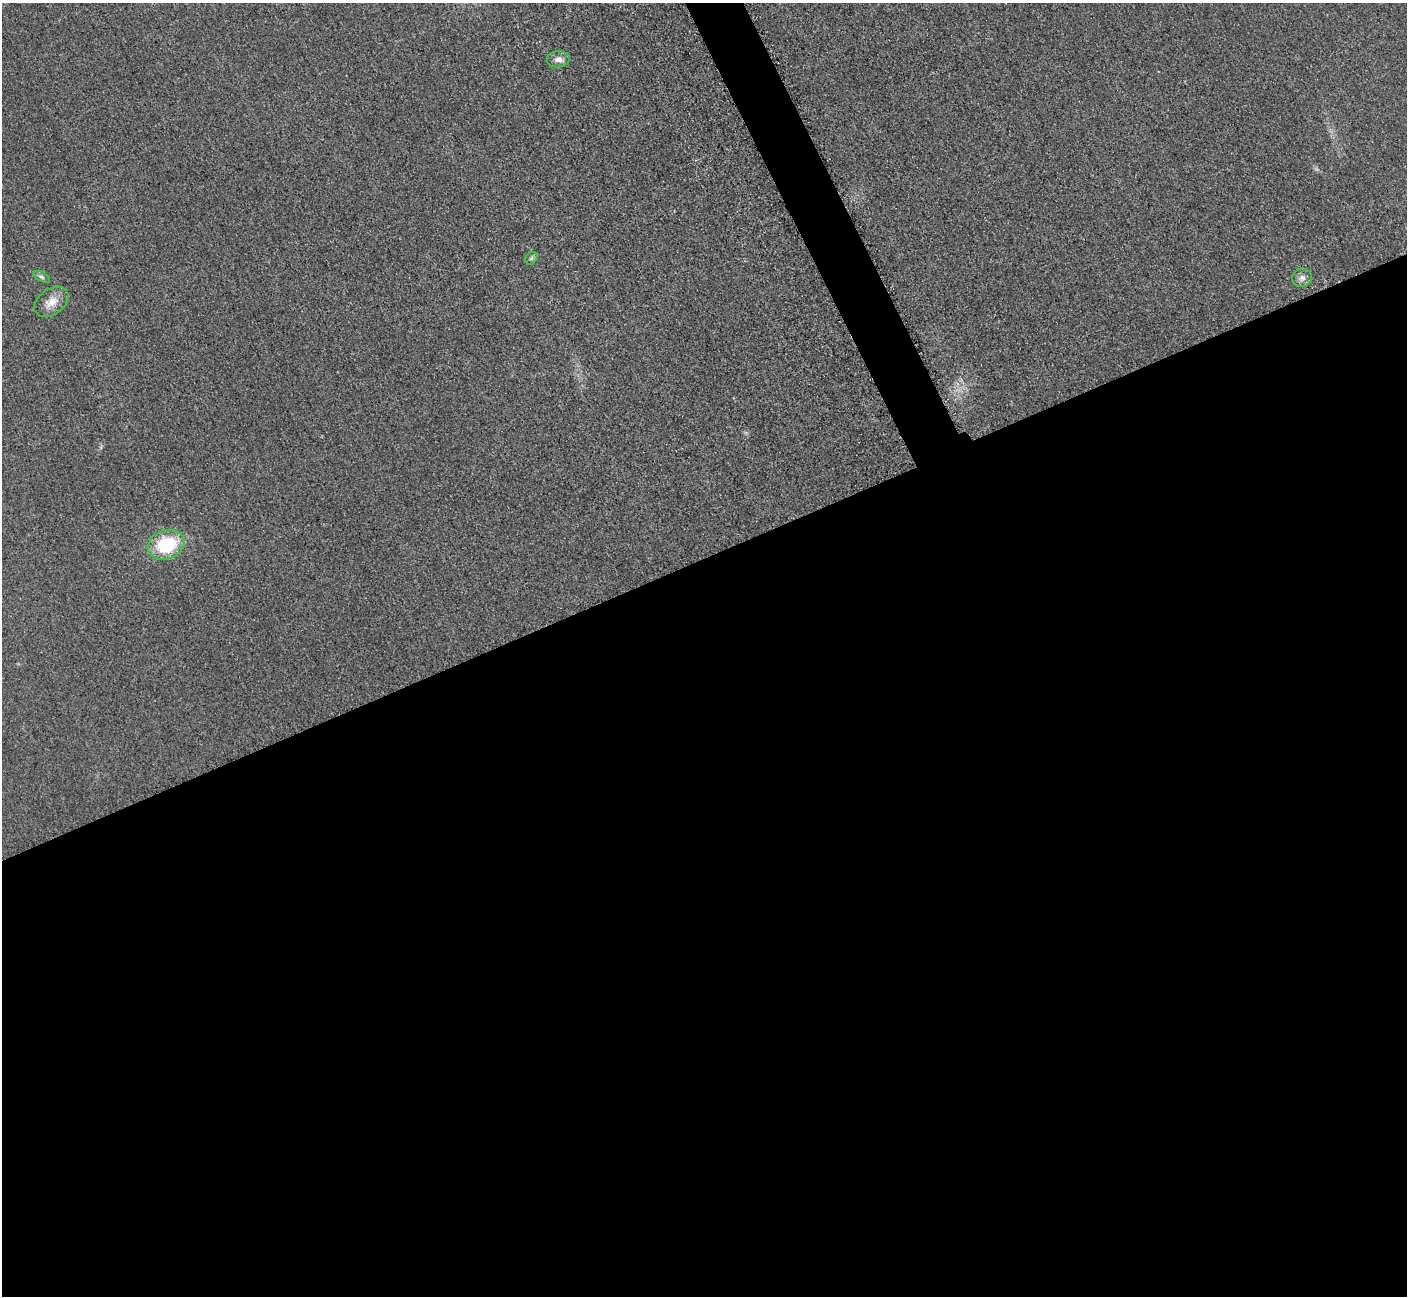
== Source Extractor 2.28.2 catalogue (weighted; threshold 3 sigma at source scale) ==
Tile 15 of 4 x 4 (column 3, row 4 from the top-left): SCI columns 2875-4279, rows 195-1488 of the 5705 x 5671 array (HDU 1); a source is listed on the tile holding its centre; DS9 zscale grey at full resolution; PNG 1409 x 1298 px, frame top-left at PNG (2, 3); each listed source drawn as its Kron ellipse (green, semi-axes under 4 px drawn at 4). Shown black and unused: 59% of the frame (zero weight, under 3 of 5 exposures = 4% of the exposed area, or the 3 px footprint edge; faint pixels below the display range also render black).
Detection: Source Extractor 2.28.2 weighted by HDU 2 'WHT'; one run over the whole footprint, this tile lists its part. Background 0.0196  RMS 0.0051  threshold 0.0227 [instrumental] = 3 sigma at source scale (4.5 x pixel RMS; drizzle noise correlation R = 1.50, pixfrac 1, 0.05/0.05 arcsec/px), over >= 5 px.
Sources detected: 6; all 6 listed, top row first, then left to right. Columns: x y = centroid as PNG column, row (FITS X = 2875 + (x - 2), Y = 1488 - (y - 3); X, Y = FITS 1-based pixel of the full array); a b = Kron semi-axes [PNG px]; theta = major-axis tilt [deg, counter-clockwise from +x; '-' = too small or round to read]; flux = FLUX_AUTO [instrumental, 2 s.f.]
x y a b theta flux
558 59 11 8 5 2.7
531 258 7 5 46 1
42 277 9 5 -27 1.2
1302 278 10 9 - 2.5
51 302 19 12 36 6.1
166 545 19 14 19 27